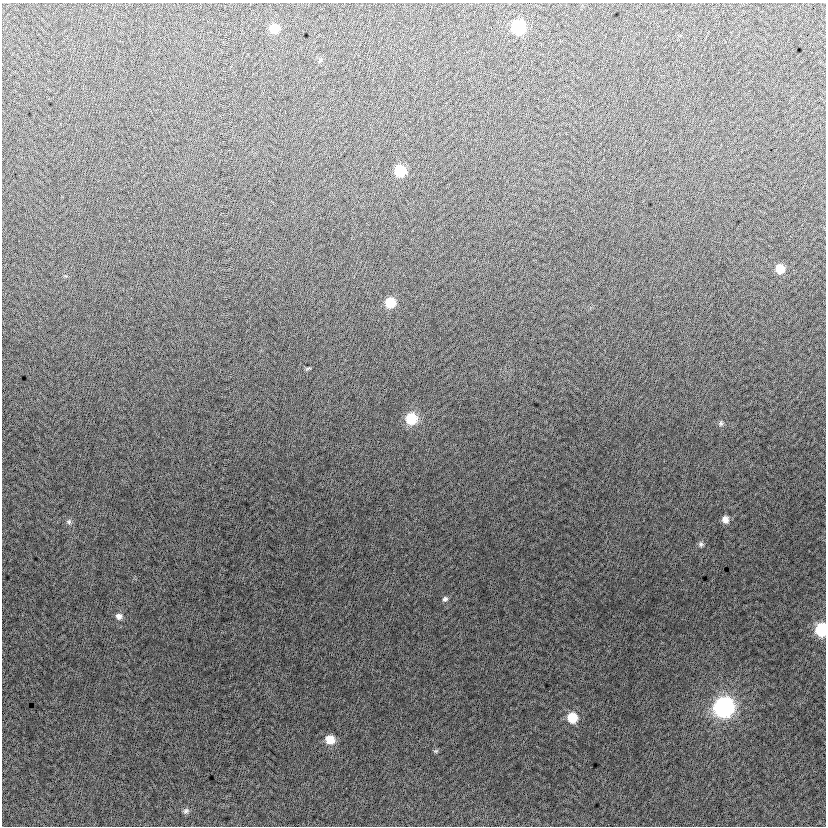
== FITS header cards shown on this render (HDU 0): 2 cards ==
NAXIS1  =                  824
NAXIS2  =                  824

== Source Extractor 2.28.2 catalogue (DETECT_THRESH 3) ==
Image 824 x 824 px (HDU 0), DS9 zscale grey, 1 PNG px = 1 image px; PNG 828 x 828 px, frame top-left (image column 1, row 824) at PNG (2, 3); no overlay
Background -7.66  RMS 12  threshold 37.3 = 3 sigma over >= 5 px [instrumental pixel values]
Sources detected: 19; all 19 listed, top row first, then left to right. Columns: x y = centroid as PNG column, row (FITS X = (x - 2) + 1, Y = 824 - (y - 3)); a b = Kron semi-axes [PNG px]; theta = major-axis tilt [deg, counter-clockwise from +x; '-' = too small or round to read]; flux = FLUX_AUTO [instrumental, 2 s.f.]
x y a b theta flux
518 27 9 9 - 62000
274 28 9 8 - 13000
400 171 9 9 - 27000
780 269 8 8 - 12000
390 303 8 8 - 20000
308 368 5 2 - 1100
411 419 11 10 - 26000
721 423 8 6 68 2200
725 519 8 8 - 5300
69 522 7 7 - 2300
701 544 7 7 - 2200
445 599 7 6 - 2200
119 616 9 8 - 4200
821 630 9 7 -88 50000
724 707 10 10 - 280000
572 718 9 9 - 20000
330 740 9 9 - 13000
436 751 7 5 20 1300
186 811 8 7 - 2400
At the frame edge (FLAGS 8, measured only in part): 1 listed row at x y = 821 630